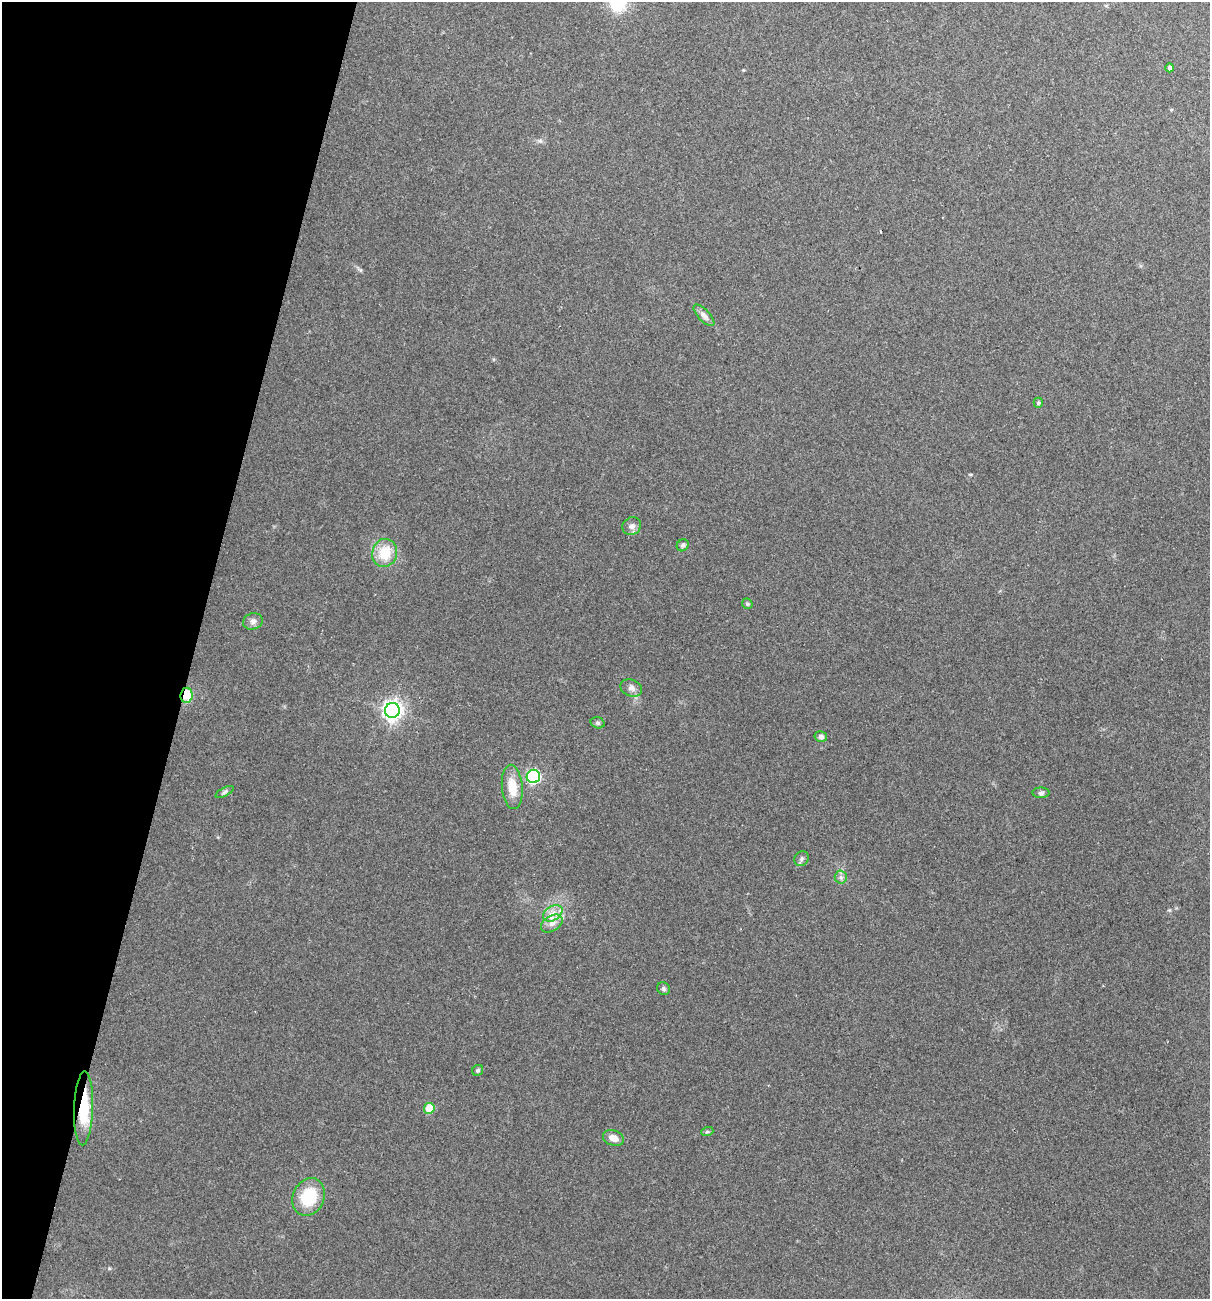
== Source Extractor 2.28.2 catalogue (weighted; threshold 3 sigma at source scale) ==
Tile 9 of 4 x 4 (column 1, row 3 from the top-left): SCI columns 125-1332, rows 1298-2594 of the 5204 x 5188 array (HDU 1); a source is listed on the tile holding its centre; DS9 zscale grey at full resolution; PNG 1212 x 1301 px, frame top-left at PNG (2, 2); each listed source drawn as its Kron ellipse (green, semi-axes under 4 px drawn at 4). Shown black and unused: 16% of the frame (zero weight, under 2 of 3 exposures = <1% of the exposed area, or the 3 px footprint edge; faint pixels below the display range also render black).
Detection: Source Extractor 2.28.2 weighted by HDU 2 'WHT'; one run over the whole footprint, this tile lists its part. Background 0.0979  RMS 0.0095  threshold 0.0429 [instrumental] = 3 sigma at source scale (4.5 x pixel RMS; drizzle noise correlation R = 1.50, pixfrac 1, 0.05/0.05 arcsec/px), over >= 5 px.
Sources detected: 29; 1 cosmic-ray / hot-pixel residue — neither listed nor drawn; the other 28 listed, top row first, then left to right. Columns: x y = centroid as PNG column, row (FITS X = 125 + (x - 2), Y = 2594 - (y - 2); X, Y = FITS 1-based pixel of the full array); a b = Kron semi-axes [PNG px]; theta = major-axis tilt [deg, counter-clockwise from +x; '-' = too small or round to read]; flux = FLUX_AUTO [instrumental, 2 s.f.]
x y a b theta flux
1170 68 4 4 - 3.3
704 315 14 6 -47 4.3
1038 403 5 4 - 1.4
632 526 10 8 33 4.7
683 545 6 5 - 2
385 553 14 12 74 24
747 604 6 5 - 1.6
253 621 10 8 15 4.1
631 688 11 8 -23 4.5
186 695 7 6 - 19
392 710 7 7 - 490
598 723 7 5 -16 1.8
821 737 6 5 - 3.4
533 776 7 6 - 130
512 787 22 10 -85 18
225 792 10 4 27 2.2
1041 793 8 5 0 2.4
801 859 8 6 50 2.7
841 877 6 6 - 2.7
553 913 10 7 32 6.9
552 923 12 7 32 6.2
664 989 7 6 - 2.1
478 1070 6 5 - 1.8
84 1108 37 9 88 38
429 1108 5 5 - 25
707 1132 6 4 18 1.5
613 1138 11 7 -19 7.9
309 1197 19 15 64 39
Overlapping masked pixels (flux is a lower limit): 2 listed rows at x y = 186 695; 84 1108